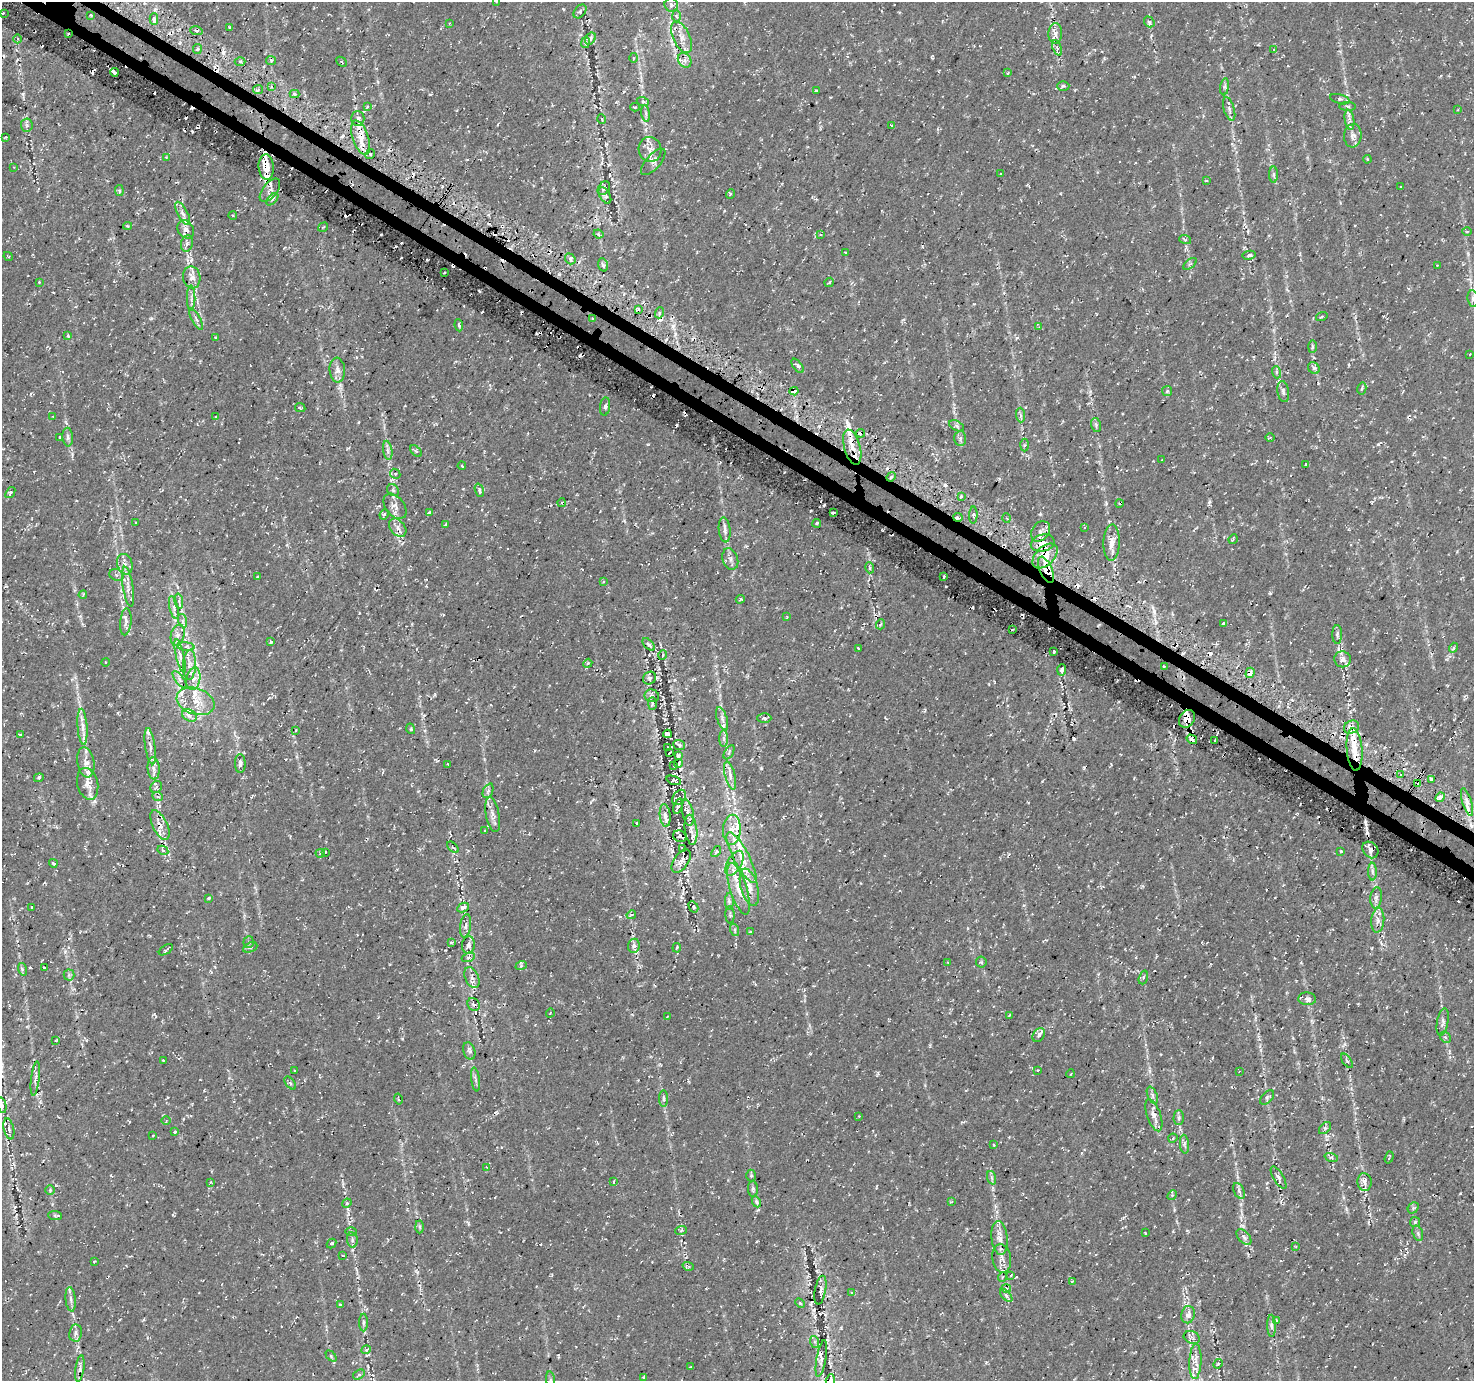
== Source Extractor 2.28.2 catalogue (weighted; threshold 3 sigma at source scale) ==
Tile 11 of 4 x 4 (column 3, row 3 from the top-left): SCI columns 2961-4432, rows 1595-2973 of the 5938 x 6020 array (HDU 1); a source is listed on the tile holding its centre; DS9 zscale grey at full resolution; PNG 1476 x 1383 px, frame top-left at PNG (2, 2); each listed source drawn as its Kron ellipse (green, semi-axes under 4 px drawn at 4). Shown black and unused: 2% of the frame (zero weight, under 2 of 3 exposures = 2% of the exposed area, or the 3 px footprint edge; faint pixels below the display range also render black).
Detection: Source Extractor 2.28.2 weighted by HDU 2 'WHT'; one run over the whole footprint, this tile lists its part. Background 0.00342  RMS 0.003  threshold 0.0137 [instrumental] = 3 sigma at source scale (4.5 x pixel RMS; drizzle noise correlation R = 1.50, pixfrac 1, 0.0396/0.0396 arcsec/px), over >= 5 px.
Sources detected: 470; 37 cosmic-ray / hot-pixel residue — neither listed nor drawn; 50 inside a brighter listed object's ellipse — not listed separately; the other 383 listed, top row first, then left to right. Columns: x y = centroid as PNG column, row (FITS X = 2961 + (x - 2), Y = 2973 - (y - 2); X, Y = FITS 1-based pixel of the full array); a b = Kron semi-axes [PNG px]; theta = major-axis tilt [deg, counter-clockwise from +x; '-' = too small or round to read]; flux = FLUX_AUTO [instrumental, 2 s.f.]
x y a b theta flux
496 2 3 3 - 0.18
671 5 7 6 - 0.96
580 11 8 5 49 0.75
3 13 3 2 - 0.34
91 15 3 2 - 0.49
676 16 6 4 -88 0.53
154 19 6 3 88 2.9
1149 22 6 4 -51 0.52
449 23 3 3 - 0.23
230 27 3 3 - 0.45
197 31 6 4 -8 0.65
68 34 3 2 - 0.41
1055 34 10 7 89 1.4
681 37 17 8 -64 2.9
590 38 6 5 - 1.1
18 39 4 3 - 0.25
585 42 6 4 79 0.55
1057 48 8 4 -68 0.61
197 49 5 4 - 0.54
1274 49 4 3 - 0.35
633 58 5 3 - 0.3
685 60 8 6 -52 1.3
240 61 5 3 - 0.46
271 61 5 4 - 0.46
342 62 6 3 -44 0.44
114 72 4 3 - 1.4
1007 73 4 3 - 0.31
1063 86 6 5 - 0.6
271 87 4 4 - 0.43
1225 87 8 4 82 0.7
258 89 5 4 - 0.61
816 90 3 3 - 0.28
294 94 5 3 - 0.61
1340 99 10 4 -15 0.83
643 102 6 4 -20 0.55
367 106 3 3 - 0.58
1347 106 8 4 -1 0.64
635 107 4 4 - 0.5
1229 109 12 5 -73 1.1
1458 110 3 3 - 0.28
646 113 8 4 -82 0.62
358 118 7 7 - 1
602 119 5 3 - 0.23
1349 120 10 4 -81 1.2
27 125 6 6 - 0.65
892 125 3 3 - 0.57
1353 136 12 8 84 1.8
6 137 3 2 - 0.24
361 138 18 8 -71 4.2
650 149 12 11 - 2.3
370 154 5 4 - 0.67
166 157 3 3 - 0.25
1367 159 4 3 - 0.27
653 162 16 7 48 1.5
14 167 3 2 - 0.18
266 167 13 7 -86 4
1000 174 3 2 - 0.29
1274 175 8 4 -90 0.65
1207 181 4 3 - 0.32
1401 187 4 2 - 0.3
604 188 7 5 55 0.74
270 190 14 7 51 1.5
119 191 5 3 - 0.45
730 194 5 3 - 0.26
605 195 9 5 -61 0.74
272 199 7 3 46 0.49
183 213 13 5 -62 1.4
233 215 4 3 - 0.29
128 226 4 4 - 0.33
323 227 5 3 - 0.29
186 229 10 7 -56 1.7
1467 231 5 3 - 0.24
598 234 5 3 - 0.49
821 234 4 3 - 0.28
1185 239 6 4 -18 0.42
187 243 8 6 75 1
845 252 3 3 - 0.52
1249 255 6 4 10 0.7
8 256 5 2 - 0.26
570 259 6 5 - 0.75
1190 264 8 4 36 0.58
603 265 7 4 -75 0.71
1437 265 2 2 - 0.21
445 272 2 2 - 0.32
192 277 11 8 -79 1.9
39 282 3 2 - 0.28
829 282 5 3 - 0.29
191 298 12 3 90 0.75
1473 299 8 5 -83 0.75
639 309 4 3 - 0.72
659 313 5 3 - 0.52
1322 316 6 3 19 0.36
196 319 12 3 -62 0.76
592 319 4 3 - 0.35
459 325 6 4 -83 0.7
1039 327 3 3 - 0.24
68 336 4 3 - 0.3
216 338 3 2 - 0.24
1312 347 6 3 89 0.37
1470 354 3 2 - 0.16
798 366 8 4 -53 0.58
1314 368 6 5 - 0.62
337 370 12 8 -85 1.7
1276 372 6 4 -71 0.43
1362 388 6 4 77 0.58
794 391 4 3 - 1.2
1167 391 5 5 - 0.52
1283 392 10 5 -80 1
605 406 9 5 83 0.84
300 408 5 4 - 0.47
1020 415 7 4 -88 0.63
53 417 3 2 - 0.19
216 417 2 2 - 0.22
1096 425 7 5 -75 0.53
956 426 8 4 -28 0.7
861 433 4 3 - 2.8
68 437 9 5 -86 0.85
1270 437 5 3 - 0.3
60 438 3 2 - 0.28
960 438 7 6 - 0.75
1025 445 6 4 88 0.46
852 447 18 8 -75 3.6
388 450 9 4 -81 0.96
416 451 7 4 -44 0.47
1162 460 2 2 - 0.22
1306 465 3 2 - 0.42
462 466 4 2 - 0.61
395 474 5 4 - 0.42
891 477 5 4 - 0.56
393 490 6 5 - 0.61
479 490 7 4 -72 0.72
10 493 6 4 53 0.69
961 496 3 3 - 0.8
561 503 4 3 - 0.39
1119 503 4 3 - 0.35
395 506 14 9 -50 1.9
833 512 3 2 - 0.44
429 513 3 3 - 3.5
384 514 5 3 - 0.45
973 515 8 4 88 0.86
958 517 4 3 - 2.5
1007 518 4 3 - 0.33
136 522 3 2 - 0.26
817 523 4 3 - 0.54
445 525 4 2 - 0.55
1084 527 3 3 - 0.34
398 528 10 7 -51 1.6
725 530 12 5 -83 1.2
1041 531 11 8 51 2
1233 539 5 3 - 0.37
1043 543 12 8 15 3.5
1111 543 18 8 87 3
1045 556 15 9 44 4.6
730 559 11 7 -72 1.2
125 564 10 7 -73 1.8
870 568 5 3 - 0.41
1046 570 14 6 -65 3.8
116 575 7 5 -22 0.65
258 576 3 3 - 0.58
944 576 3 2 - 0.35
603 582 3 3 - 0.55
128 587 20 5 -81 2
83 595 4 3 - 0.41
740 599 4 3 - 0.42
179 601 8 3 -85 0.53
174 608 12 4 -78 0.95
787 617 4 3 - 0.28
183 621 7 4 -71 0.69
126 622 13 5 85 1.4
881 624 5 3 - 0.32
1224 624 4 3 - 5.7
1012 630 3 2 - 0.29
1337 634 9 5 90 0.71
178 635 11 6 76 1.6
271 642 3 3 - 1.4
649 644 8 4 -47 0.56
186 647 8 4 -6 0.78
858 648 3 2 - 0.26
1454 648 5 4 - 0.63
1054 651 3 3 - 0.62
663 655 5 3 - 0.25
180 656 17 4 -77 1.3
1343 659 8 8 - 1.5
105 662 4 3 - 0.19
588 663 4 3 - 0.3
189 665 15 6 87 2
1164 666 3 2 - 0.25
1062 670 5 4 - 0.99
1250 673 5 4 - 2.9
650 678 7 6 - 0.73
193 679 11 7 80 2.1
180 680 10 4 -51 0.82
652 696 7 6 - 0.78
196 701 19 13 -19 5.5
652 703 6 3 90 0.37
190 716 8 5 -22 0.85
722 718 12 5 -71 1.1
764 718 7 4 -1 0.81
1187 719 9 7 54 2.7
82 727 18 5 -86 2.2
1351 727 8 6 26 1.6
411 729 5 3 - 0.37
296 730 3 2 - 0.23
667 734 4 3 - 0.76
20 735 4 3 - 0.27
724 738 8 4 90 0.84
1192 739 5 4 - 1
1215 741 3 2 - 0.61
679 745 6 5 - 0.83
150 746 18 5 -82 1.6
667 748 3 2 - 0.24
1355 749 21 8 -85 4.6
729 752 8 3 60 0.43
670 753 3 2 - 0.24
678 756 4 3 - 0.5
86 762 15 8 -80 2.2
240 763 9 5 -89 0.9
678 763 4 4 - 0.49
448 764 4 2 - 0.28
674 765 3 2 - 0.33
154 768 11 6 -87 1.5
730 775 14 5 -76 1.5
1401 775 4 3 - 0.65
39 778 5 4 - 0.4
1431 779 4 4 - 0.48
674 780 7 4 -21 0.26
1418 783 4 3 - 3.6
88 784 16 10 -76 3
156 787 6 5 - 0.72
488 791 7 5 66 0.69
158 797 5 3 - 0.38
679 797 8 5 52 0.98
1440 797 5 4 - 2.5
1467 802 14 4 -72 1.7
678 806 8 3 71 0.75
688 813 13 5 -79 1.2
493 815 18 7 -79 1.8
665 815 11 5 -83 1.2
637 823 2 2 - 0.27
160 825 16 7 -64 2.4
691 830 15 6 -83 1.7
732 830 15 9 88 3.5
485 831 4 3 - 0.3
680 836 7 5 -24 1.3
453 847 7 2 -44 0.33
682 849 4 3 - 0.35
163 850 6 4 -29 0.44
1370 850 9 7 -50 1.3
1341 851 3 3 - 0.37
325 852 4 3 - 0.28
716 852 6 4 52 0.57
320 853 4 4 - 0.48
742 858 28 8 -62 6.1
681 861 13 7 55 1.7
53 863 4 3 - 0.46
735 863 13 7 60 2.1
1372 871 9 4 -89 0.78
749 887 19 8 -75 3.5
739 889 27 8 -73 4.4
208 898 4 3 - 0.33
1376 898 10 5 84 1
729 901 8 4 -89 0.77
31 907 3 2 - 0.18
693 907 6 4 -61 0.56
463 908 6 4 27 1
631 915 5 3 - 0.43
730 915 9 4 -87 0.6
1378 920 12 6 85 1.5
466 926 12 5 81 1.1
735 930 6 4 -72 0.5
750 932 3 3 - 0.32
249 942 6 5 - 0.51
451 942 4 3 - 0.34
468 945 8 6 84 1.3
634 946 7 6 - 1.1
250 947 7 4 24 0.7
677 948 5 3 - 0.48
166 950 8 2 34 0.35
468 957 7 4 21 0.65
948 962 3 2 - 0.24
981 962 5 5 - 0.44
521 966 6 3 19 0.47
44 967 3 3 - 1.5
22 969 6 4 -73 0.5
69 975 5 5 - 0.53
1143 977 7 4 72 0.5
472 978 11 6 -65 1.4
1307 999 9 6 -4 1.1
474 1004 7 5 -55 0.95
550 1013 4 3 - 0.22
1009 1015 3 2 - 0.29
667 1017 3 2 - 0.17
1443 1022 14 5 80 1.1
1039 1035 7 5 59 1.1
1445 1037 6 4 -43 0.53
56 1041 3 2 - 0.33
469 1051 9 6 -71 0.87
163 1060 2 2 - 0.26
1347 1061 8 4 -54 0.51
1038 1070 3 3 - 0.29
294 1071 3 3 - 0.79
1239 1071 3 2 - 0.31
1070 1074 4 3 - 0.24
35 1079 17 3 84 1.3
475 1079 12 4 -81 0.73
290 1083 7 4 -53 0.44
1152 1095 9 5 -67 0.87
1267 1097 9 5 47 0.64
664 1098 8 4 -89 0.6
398 1099 6 2 -76 0.31
2 1105 8 3 -78 0.55
1154 1115 17 7 -71 2.5
859 1116 2 2 - 0.24
1179 1118 7 5 89 0.59
166 1120 5 3 - 0.29
1325 1128 7 4 46 0.57
9 1129 11 5 -77 1.1
175 1132 4 3 - 0.5
153 1135 3 2 - 0.28
1173 1138 5 3 - 0.3
1184 1144 9 4 -85 0.77
994 1145 3 3 - 0.3
1331 1157 7 4 -18 0.54
1389 1157 6 2 72 0.32
486 1167 3 2 - 0.18
751 1175 6 5 - 0.5
992 1178 7 4 -71 0.63
1279 1178 13 5 -59 1
210 1182 4 4 - 0.28
614 1182 4 2 - 0.42
1364 1182 9 7 -86 1.4
753 1189 8 5 -88 0.58
50 1190 5 4 - 0.37
1239 1191 8 5 -66 0.78
1172 1195 5 4 - 0.27
756 1202 6 3 -65 0.33
951 1202 3 3 - 0.38
347 1203 5 3 - 0.31
1413 1208 6 5 - 0.49
55 1215 7 4 -2 0.55
1415 1222 5 5 - 0.48
420 1227 6 4 -88 0.45
681 1230 6 3 21 0.46
351 1231 6 4 0 0.38
1145 1233 4 3 - 0.25
1418 1233 8 5 -71 0.62
1244 1237 9 5 -47 1
1000 1238 17 8 -84 2.5
352 1240 7 5 -82 0.62
331 1243 5 4 - 0.59
1296 1246 4 3 - 0.29
342 1255 2 2 - 0.28
1002 1258 14 9 -81 2
94 1261 3 2 - 0.24
688 1266 6 3 -17 0.41
1011 1275 4 4 - 0.29
1002 1277 5 3 - 0.2
1072 1281 4 3 - 0.26
1006 1288 5 3 - 0.37
820 1290 14 5 80 1.2
851 1293 4 2 - 0.19
1006 1295 8 4 -47 0.78
71 1299 12 5 -84 1.2
800 1303 5 3 - 0.34
340 1304 3 3 - 0.32
1188 1315 9 6 77 1.7
1276 1320 4 3 - 0.32
363 1322 9 4 90 0.57
1271 1326 11 4 -89 0.86
75 1333 8 6 82 1
1192 1337 8 6 -23 1
815 1342 6 4 -72 0.47
366 1350 5 3 - 0.31
331 1356 6 4 -46 0.42
821 1358 18 5 80 1.1
1195 1361 18 6 87 2.2
1218 1364 5 4 - 0.37
691 1367 3 2 - 0.27
80 1369 13 4 81 0.77
359 1374 6 4 34 0.53
644 1377 4 3 - 0.3
551 1380 9 4 -82 0.67
830 1380 6 4 72 1.3
Overlapping masked pixels (flux is a lower limit): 19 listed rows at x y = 68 34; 681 37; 266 167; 794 391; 861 433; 852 447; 891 477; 958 517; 1043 543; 1045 556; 1046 570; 1250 673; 1187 719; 1192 739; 1418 783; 679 797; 160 825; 820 1290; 821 1358
Isophote crosses this tile's border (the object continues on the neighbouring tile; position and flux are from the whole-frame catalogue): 5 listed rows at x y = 496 2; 1473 299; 2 1105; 551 1380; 830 1380
Unlisted compact peaks at least as high as the median listed source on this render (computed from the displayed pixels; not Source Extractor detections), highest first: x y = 479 291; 1154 611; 1378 444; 811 510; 151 318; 23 94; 761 768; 1209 502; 1040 514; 1270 593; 65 952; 922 246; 1460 1193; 946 586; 402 1039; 1338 649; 72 454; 673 326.